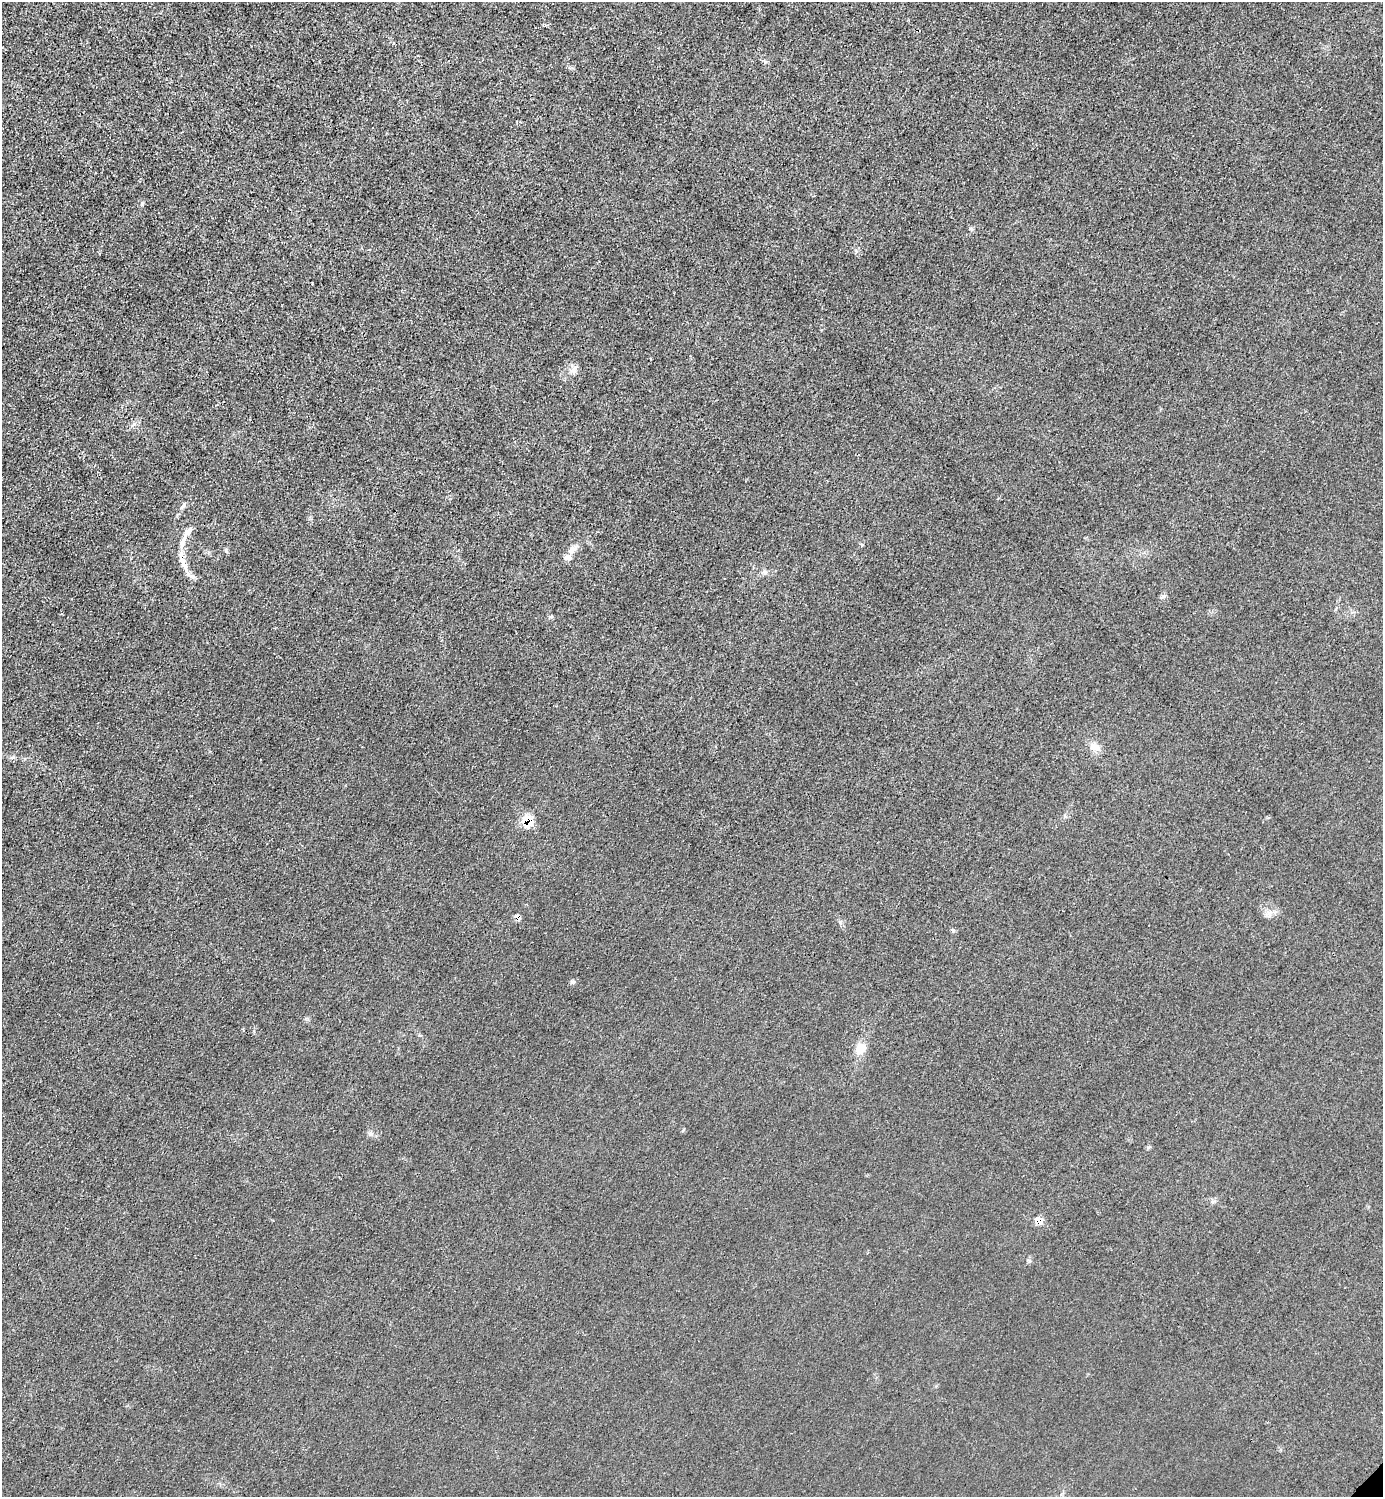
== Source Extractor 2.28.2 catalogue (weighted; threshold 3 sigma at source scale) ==
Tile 11 of 4 x 4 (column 3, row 3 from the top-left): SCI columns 3065-4445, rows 1498-2992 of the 5985 x 5985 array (HDU 1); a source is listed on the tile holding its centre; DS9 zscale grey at full resolution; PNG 1385 x 1499 px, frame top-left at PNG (2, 2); no overlay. Shown black and unused: <1% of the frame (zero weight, under 3 of 4 exposures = <1% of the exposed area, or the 3 px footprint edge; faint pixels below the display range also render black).
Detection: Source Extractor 2.28.2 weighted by HDU 2 'WHT'; one run over the whole footprint, this tile lists its part. Background 0.0213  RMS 0.0062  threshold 0.0279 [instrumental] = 3 sigma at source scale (4.5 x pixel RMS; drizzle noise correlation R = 1.50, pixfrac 1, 0.05/0.05 arcsec/px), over >= 5 px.
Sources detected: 23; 1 cosmic-ray / hot-pixel residue — not listed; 3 inside a brighter listed object's ellipse — not listed separately; the other 19 listed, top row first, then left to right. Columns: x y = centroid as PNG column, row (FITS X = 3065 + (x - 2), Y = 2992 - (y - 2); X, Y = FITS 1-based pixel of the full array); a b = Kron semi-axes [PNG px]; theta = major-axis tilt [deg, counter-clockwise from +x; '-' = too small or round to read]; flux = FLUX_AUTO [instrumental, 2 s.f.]
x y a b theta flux
142 203 7 3 89 0.89
971 229 6 4 -18 0.88
574 370 14 8 76 3.8
184 505 10 4 47 1.5
182 543 17 8 77 5.6
572 550 13 8 56 4.1
183 562 19 7 -67 7.1
765 572 7 6 - 1.6
1163 596 7 4 34 1.2
1095 747 16 8 -37 4.7
13 757 6 4 18 1.1
528 821 10 9 - 18
518 917 8 5 -47 2.7
953 930 6 5 - 1.1
573 982 7 5 21 1.2
243 1030 4 2 - 0.74
860 1049 15 11 76 7.7
370 1133 7 4 0 1.3
1039 1221 8 6 -32 6.6
Overlapping masked pixels (flux is a lower limit): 4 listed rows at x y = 183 562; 528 821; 518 917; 1039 1221
Unlisted compact peaks at least as high as the median listed source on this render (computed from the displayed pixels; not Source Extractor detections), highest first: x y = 226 551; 840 922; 856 251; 765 62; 1029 1261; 1148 1147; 550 617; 683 1130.